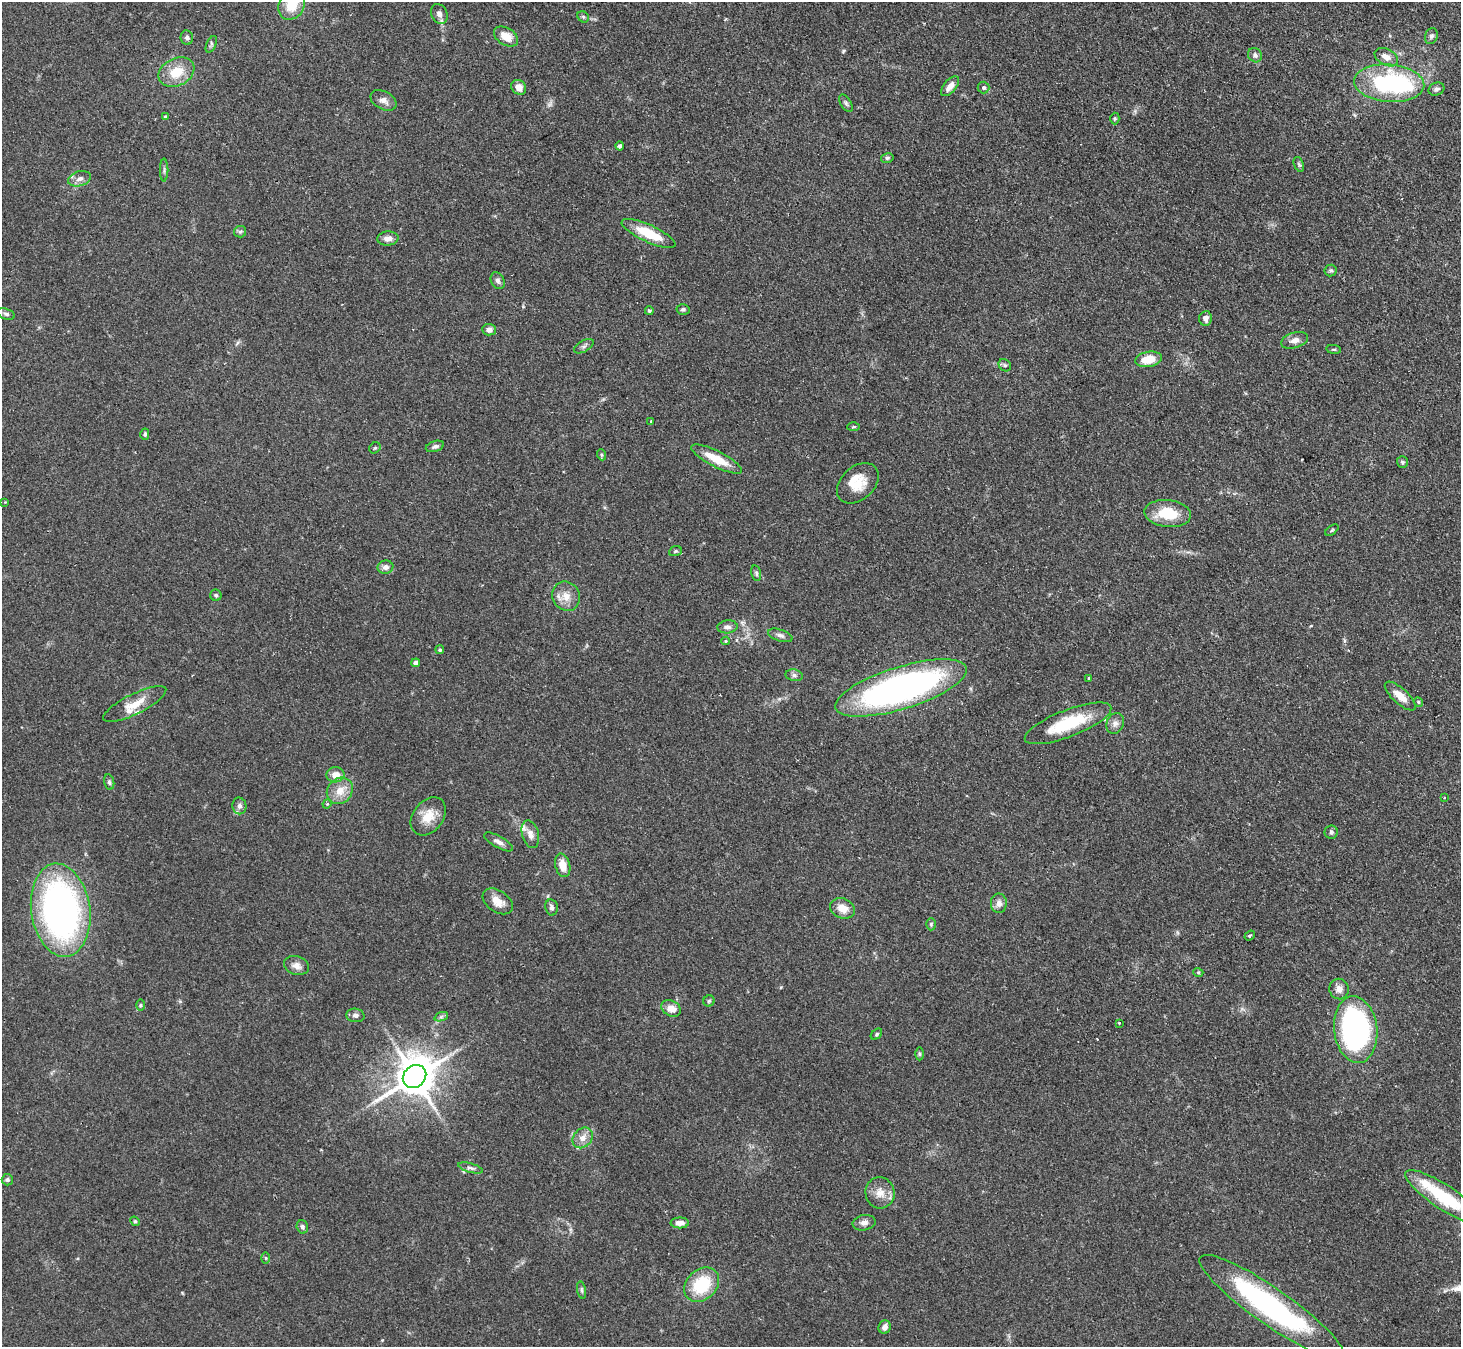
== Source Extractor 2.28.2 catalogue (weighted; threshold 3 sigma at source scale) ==
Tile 10 of 4 x 4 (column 2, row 3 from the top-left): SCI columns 1491-2949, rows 1519-2863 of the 5898 x 5865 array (HDU 1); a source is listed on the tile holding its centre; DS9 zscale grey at full resolution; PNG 1463 x 1349 px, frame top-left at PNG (2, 2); each listed source drawn as its Kron ellipse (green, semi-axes under 4 px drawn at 4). Shown black and unused: <1% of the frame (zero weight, under 2 of 3 exposures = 3% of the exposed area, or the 3 px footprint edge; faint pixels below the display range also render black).
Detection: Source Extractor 2.28.2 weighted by HDU 2 'WHT'; one run over the whole footprint, this tile lists its part. Background 0.0955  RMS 0.0063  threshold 0.0281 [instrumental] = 3 sigma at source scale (4.5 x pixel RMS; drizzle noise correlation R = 1.50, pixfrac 1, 0.05/0.05 arcsec/px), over >= 5 px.
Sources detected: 120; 1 inside a brighter object's white glare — neither listed nor drawn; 5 inside a brighter listed object's ellipse — not listed separately; the other 114 listed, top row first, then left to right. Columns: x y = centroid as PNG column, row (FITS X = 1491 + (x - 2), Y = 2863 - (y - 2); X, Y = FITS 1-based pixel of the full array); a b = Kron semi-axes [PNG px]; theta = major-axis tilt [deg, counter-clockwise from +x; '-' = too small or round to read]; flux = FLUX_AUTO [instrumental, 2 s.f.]
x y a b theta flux
292 5 15 12 55 12
439 14 10 8 -64 3
583 17 6 5 - 0.96
506 36 13 8 -32 8.2
1431 36 8 6 70 1.6
187 38 7 6 - 1.8
211 44 9 4 65 1.3
1255 55 7 6 - 2
1386 57 12 8 -28 4.6
176 72 19 13 26 14
1389 83 35 19 -4 65
950 86 12 6 50 4.4
519 87 8 6 -45 5
983 88 6 6 - 1.6
1436 89 8 6 25 1.6
384 100 14 9 -28 3.7
846 103 10 5 -58 1.5
165 116 4 3 - 0.67
1115 118 6 4 -89 0.82
620 146 4 4 - 1
887 158 6 5 - 1.1
1299 164 8 4 -69 1
164 170 11 2 90 1.1
80 179 12 7 17 3.1
240 232 6 5 - 1.1
649 233 29 8 -25 19
388 238 10 7 4 3.6
1331 270 6 6 - 1.1
498 281 9 6 -62 1.8
683 309 6 5 - 1.3
649 311 4 4 - 0.79
6 314 9 5 -16 1.5
1205 318 7 6 - 3.2
489 330 7 5 -4 3.1
1295 340 14 8 17 3.8
584 346 11 5 30 1.7
1334 349 7 3 -8 0.73
1148 359 13 7 10 12
1005 365 7 5 -44 1.2
651 421 3 2 - 0.66
853 427 6 3 1 0.65
145 434 5 4 - 1.1
435 446 9 5 18 1.5
375 448 6 5 - 1
602 455 5 3 - 0.78
717 459 28 8 -27 13
1402 462 6 5 - 1.1
858 483 24 16 43 12
5 502 3 3 - 0.42
1168 513 23 13 -6 19
1332 530 8 4 36 0.8
675 551 6 5 - 0.91
385 567 8 6 10 3
756 573 8 4 -77 1.3
216 595 6 5 - 1
566 596 15 13 -60 7.4
727 627 10 6 5 2.5
780 635 13 5 -18 2.3
725 641 4 4 - 0.78
440 650 4 4 - 0.91
416 663 4 4 - 3.6
794 675 8 6 -11 1.8
1089 678 3 3 - 0.77
901 688 68 21 17 230
1400 696 20 7 -42 7.1
1418 702 5 4 - 0.8
135 704 35 10 26 11
1068 723 46 13 21 31
1115 723 10 8 65 3.1
335 775 9 7 10 5.8
109 782 8 5 -79 1.3
340 791 14 12 49 8.2
1444 798 3 2 - 0.42
327 804 5 4 - 0.69
239 806 8 7 - 2.2
428 816 21 15 52 11
1331 832 6 6 - 1.3
530 834 14 8 -76 4.5
499 842 16 6 -30 2.9
563 865 12 7 -76 7
498 901 17 10 -34 7.3
999 903 10 8 90 3.5
551 907 8 6 -78 2.1
842 908 13 9 -22 7.1
61 910 47 29 -82 220
931 924 6 5 - 0.89
1250 936 6 4 36 1.1
296 965 13 9 -16 3.9
1198 972 5 3 - 0.71
1339 989 10 9 - 3.8
709 1001 5 5 - 0.97
141 1005 5 3 - 0.76
671 1008 10 7 -28 5.9
355 1015 9 7 -6 2.1
441 1017 7 4 19 1.2
1119 1023 3 3 - 0.85
1356 1029 33 21 -83 170
876 1034 6 4 42 0.94
919 1054 6 4 -90 1
414 1076 12 10 42 1800
583 1138 11 9 49 5.1
471 1168 12 4 -16 1.9
7 1180 6 5 - 1.2
880 1193 15 14 - 7.1
1444 1197 46 12 -33 38
135 1221 5 4 - 0.74
680 1223 9 5 0 3.5
864 1223 12 7 11 3
302 1227 7 5 -75 1.6
266 1258 5 3 - 0.63
702 1285 19 15 43 28
581 1290 9 3 -79 1
1272 1307 87 18 -35 130
885 1327 7 6 - 3.2
Isophote crosses this tile's border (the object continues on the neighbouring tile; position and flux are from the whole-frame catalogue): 2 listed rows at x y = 292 5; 1444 1197